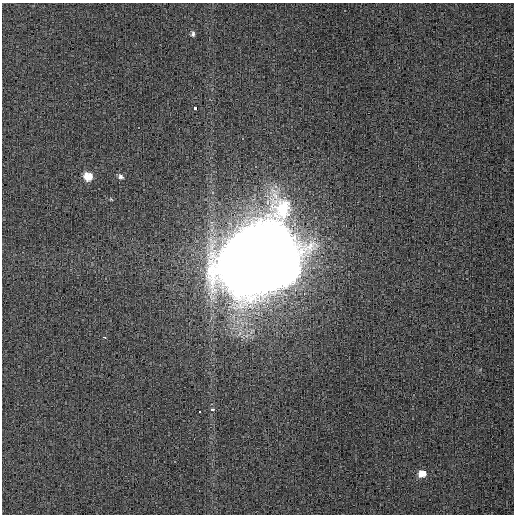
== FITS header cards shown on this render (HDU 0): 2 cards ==
NAXIS1  =                  512
NAXIS2  =                  512

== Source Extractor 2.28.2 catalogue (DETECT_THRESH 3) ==
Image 512 x 512 px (HDU 0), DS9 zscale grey, 1 PNG px = 1 image px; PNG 516 x 516 px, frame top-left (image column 1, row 512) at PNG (2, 3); no overlay
Background 0.00257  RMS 0.0082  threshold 0.0247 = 3 sigma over >= 5 px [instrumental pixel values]
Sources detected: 10; all 10 listed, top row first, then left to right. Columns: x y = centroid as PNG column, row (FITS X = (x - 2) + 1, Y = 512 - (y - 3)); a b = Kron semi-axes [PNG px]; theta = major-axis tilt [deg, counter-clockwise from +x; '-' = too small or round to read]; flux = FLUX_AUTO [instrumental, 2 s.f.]
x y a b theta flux
193 34 7 5 89 1.3
195 108 4 3 - 6.4
88 176 7 7 - 10
121 177 8 6 -58 1.7
111 199 5 3 - 0.46
259 257 44 37 15 8400
105 338 3 3 - 2.8
213 409 3 3 - 6.3
200 412 3 2 - 3.4
422 474 8 7 - 6.8